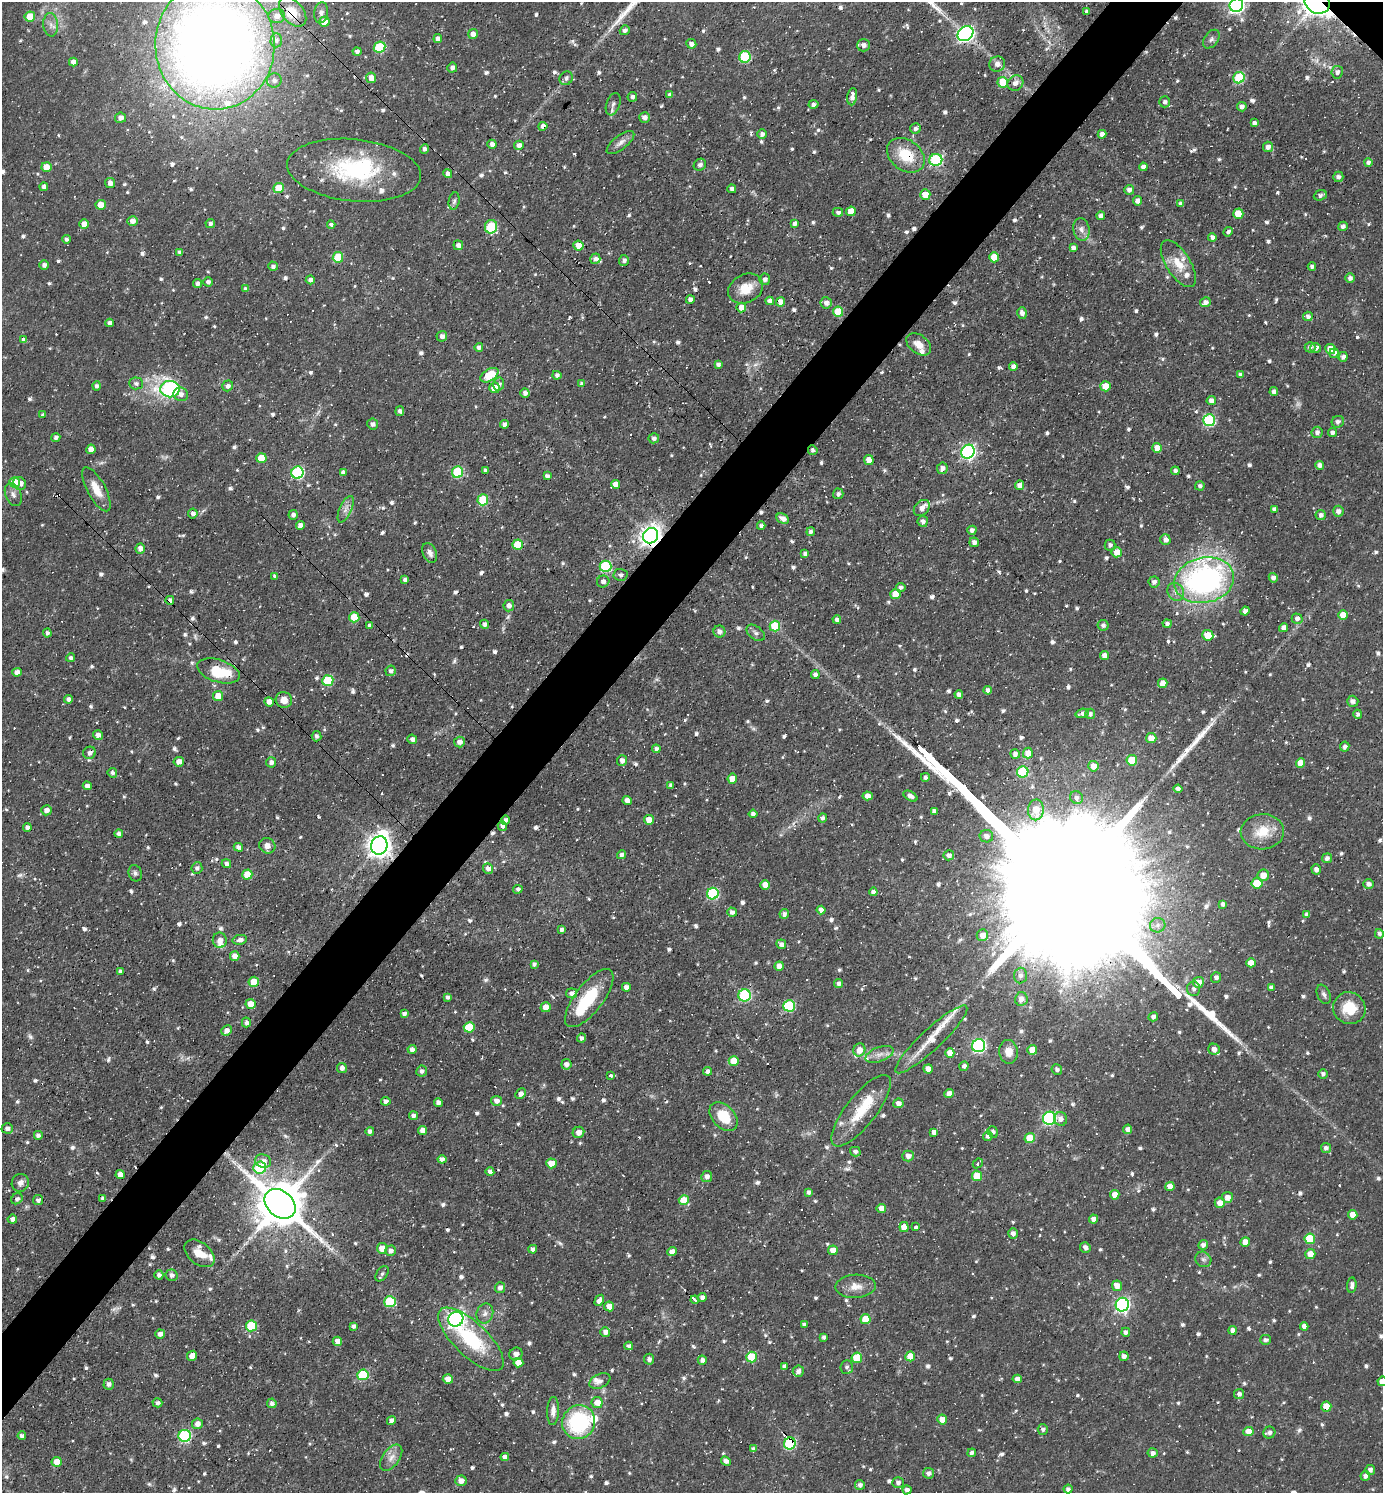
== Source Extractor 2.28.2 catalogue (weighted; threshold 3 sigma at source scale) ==
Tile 7 of 4 x 4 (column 3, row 2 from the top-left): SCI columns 3056-4436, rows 2983-4473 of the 5967 x 5964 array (HDU 1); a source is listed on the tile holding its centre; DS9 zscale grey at full resolution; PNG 1385 x 1495 px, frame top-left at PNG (2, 2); each listed source drawn as its Kron ellipse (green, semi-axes under 4 px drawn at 4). Shown black and unused: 5% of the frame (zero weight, under 2 of 3 exposures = <1% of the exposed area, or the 3 px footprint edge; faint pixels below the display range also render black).
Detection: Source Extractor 2.28.2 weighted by HDU 2 'WHT'; one run over the whole footprint, this tile lists its part. Background 0.107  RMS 0.0065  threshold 0.0293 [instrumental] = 3 sigma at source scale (4.5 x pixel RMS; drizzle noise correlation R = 1.50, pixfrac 1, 0.05/0.05 arcsec/px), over >= 5 px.
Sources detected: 976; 2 too faint to see at this stretch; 2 inside a brighter object's white glare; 25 cosmic-ray / hot-pixel residue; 3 long thin detections or spike segments (spike, bleed or trail) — neither listed nor drawn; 17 inside a brighter listed object's ellipse — not listed separately; of the other 927, all 500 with FLUX_AUTO >= 1.93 (the completeness limit of this list) listed and drawn (427 fainter detections not listed), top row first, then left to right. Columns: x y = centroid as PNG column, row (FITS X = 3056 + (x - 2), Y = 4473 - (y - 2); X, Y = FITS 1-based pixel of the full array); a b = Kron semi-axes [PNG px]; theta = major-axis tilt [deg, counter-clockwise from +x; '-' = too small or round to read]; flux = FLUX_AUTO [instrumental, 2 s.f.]
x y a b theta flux
1317 2 13 10 -30 830
1236 5 7 6 - 180
1087 11 4 4 - 2.2
293 12 17 10 -50 11
321 13 10 7 82 2.9
277 16 8 7 - 4.5
30 17 5 5 - 16
324 22 5 5 - 11
51 25 12 7 -86 4
625 30 5 4 - 2.1
473 34 5 5 - 3.9
965 34 8 7 - 190
438 39 4 4 - 2.9
1211 39 10 6 52 2.3
276 40 7 5 88 2.5
691 44 5 4 - 3.3
215 45 64 59 -87 1100
864 45 6 6 - 3.5
380 47 6 5 - 39
357 52 4 4 - 2.3
745 57 6 5 - 48
73 62 4 4 - 3.8
997 64 8 7 - 3.8
452 68 5 5 - 2.9
1337 72 6 5 - 2.7
371 78 5 5 - 4.7
566 78 7 6 - 2.3
1239 78 6 5 - 35
274 80 7 7 - 2.7
1003 82 5 5 - 21
1015 83 8 7 - 4.1
670 95 4 4 - 2.3
632 97 5 4 - 2.1
852 97 9 5 83 3.6
1165 102 5 5 - 2.3
613 104 12 6 70 2.5
813 104 5 4 - 2.7
1242 107 5 4 - 2.9
644 117 5 5 - 3.4
121 118 5 5 - 3.6
1254 123 4 4 - 2.2
543 126 4 4 - 2.8
915 129 5 5 - 2.5
762 134 5 4 - 2.5
1102 134 4 4 - 3.7
620 142 16 7 38 4.2
492 144 4 4 - 3.3
519 145 5 4 - 4
1268 147 5 5 - 3.7
425 149 5 4 - 2.5
906 155 21 15 -37 22
936 160 6 6 - 69
1368 162 4 4 - 2.3
700 165 6 5 - 2.4
46 167 5 5 - 9.7
1143 167 4 4 - 3.2
354 170 67 31 -6 76
448 174 4 4 - 3.3
1338 177 5 5 - 2.5
110 183 5 5 - 3.5
44 187 4 4 - 2.7
278 188 5 5 - 18
732 189 4 4 - 2.4
1129 190 5 5 - 3.5
925 194 5 5 - 8.5
1320 195 6 5 - 2.2
454 201 9 5 81 1.9
1138 201 5 4 - 3.2
1180 204 3 3 - 2.1
101 205 5 5 - 8.6
851 211 5 5 - 9.3
838 212 5 4 - 1.9
1238 214 5 5 - 12
1101 216 4 4 - 3.4
133 221 5 5 - 3.8
794 223 4 4 - 2.8
84 224 5 4 - 7.3
210 224 5 4 - 2
331 225 4 4 - 2.3
1343 226 5 4 - 2.2
491 227 7 6 - 37
1081 229 11 8 -79 3.8
1228 232 5 4 - 2.1
1212 237 4 4 - 2.4
66 239 4 4 - 2.1
458 245 5 5 - 2.8
578 246 5 5 - 8.5
1073 248 4 4 - 2.6
180 252 4 4 - 2.3
338 257 5 5 - 26
994 257 5 5 - 14
595 259 5 5 - 2.7
624 260 5 5 - 2
1178 264 27 12 -58 12
44 265 5 4 - 2.8
273 266 5 4 - 2.3
1312 267 4 4 - 2.2
1350 278 5 5 - 2.7
765 279 6 5 - 2.5
310 280 4 4 - 2.9
208 282 4 4 - 2.3
197 283 4 4 - 2.7
246 289 4 4 - 2.3
746 289 18 14 27 13
690 300 4 4 - 3.1
770 301 4 4 - 4.4
780 302 4 4 - 6.4
1205 302 5 5 - 3
826 303 5 5 - 3.7
741 307 5 5 - 5.7
838 312 5 5 - 19
1022 313 6 5 - 2.9
1308 316 5 4 - 2.4
109 323 4 4 - 2.5
442 336 5 5 - 3
24 340 4 3 - 3.2
919 344 14 9 -37 6.9
479 347 4 4 - 2.4
1310 347 5 5 - 2.4
1316 348 5 5 - 2.9
1330 349 5 5 - 8.2
1334 353 5 4 - 3.1
1343 357 5 4 - 2.8
718 364 4 4 - 2.2
1013 366 4 4 - 3
489 375 10 6 32 22
557 375 4 4 - 2
1241 375 4 4 - 2.5
136 383 7 6 - 2.1
499 384 6 5 - 2.2
582 384 4 4 - 2.2
97 386 4 4 - 2
228 386 5 5 - 2.6
1106 386 5 5 - 10
495 388 5 5 - 12
170 389 9 8 - 120
1274 392 4 4 - 3.2
525 393 4 4 - 2.8
181 394 7 6 - 3.7
1211 401 4 4 - 3.7
400 411 5 4 - 2
43 415 4 3 - 2
1209 420 6 6 - 68
1338 422 6 5 - 2.5
373 424 5 5 - 2.7
504 424 4 4 - 3.2
1317 432 6 5 - 2.5
1332 432 4 4 - 2.2
56 437 4 4 - 2.3
654 438 5 5 - 2.1
1157 448 5 5 - 6.6
91 449 5 4 - 6.3
813 450 5 5 - 1.9
968 452 7 6 - 170
261 458 5 5 - 14
869 460 5 4 - 7.1
1320 465 4 4 - 3.3
942 468 6 5 - 3
485 471 4 4 - 2.3
1175 471 4 4 - 2.2
343 472 4 4 - 2.6
458 472 6 5 - 40
297 473 6 6 - 77
547 476 4 4 - 2.1
14 482 5 5 - 21
20 484 7 6 - 4
616 484 4 4 - 4.4
1020 485 5 4 - 5.4
1200 486 4 4 - 2.1
96 489 24 9 -61 10
838 494 5 5 - 2
13 495 12 7 -65 3.3
483 500 5 5 - 33
922 508 9 6 46 4.9
346 509 14 6 66 4
1274 509 4 4 - 2.4
1338 511 5 5 - 2.9
193 513 5 5 - 2.4
293 515 5 4 - 2.7
1321 515 5 5 - 2.3
782 519 7 4 -27 4.6
923 521 5 5 - 2.5
300 525 4 4 - 3.7
761 526 4 4 - 2
972 530 4 4 - 2.6
811 532 4 4 - 2.3
651 536 8 7 - 430
1165 540 5 5 - 3.6
974 542 5 4 - 2.5
518 545 5 5 - 25
1110 545 5 5 - 2
140 548 5 5 - 4.3
1117 552 5 5 - 7.4
430 553 10 7 -66 3.1
805 554 4 4 - 2.1
606 566 6 5 - 53
620 575 7 6 - 2.2
275 576 4 3 - 1.9
1273 578 5 4 - 2.5
405 580 4 4 - 2.5
1204 580 30 22 12 190
603 581 6 6 - 2.5
1154 582 5 5 - 2.8
901 587 5 4 - 2.2
1176 592 9 8 - 3.7
895 594 5 5 - 11
170 600 4 4 - 3
509 606 5 5 - 3.1
1245 611 4 4 - 2.2
1343 615 5 4 - 11
354 617 5 5 - 17
837 619 4 4 - 2.2
1297 619 5 5 - 2.7
485 624 4 4 - 2.5
1167 624 4 4 - 2.1
370 625 4 3 - 2.2
1103 625 5 5 - 2.7
775 626 5 5 - 24
1284 628 4 4 - 3.9
719 631 6 6 - 2.9
47 633 4 4 - 2.1
756 633 10 6 -38 2.4
1208 635 5 5 - 13
1104 656 4 4 - 4.8
70 658 4 4 - 2.2
218 671 22 11 -17 26
391 671 5 5 - 2.2
17 672 5 4 - 4.5
815 675 4 4 - 2.7
328 680 5 5 - 32
1163 683 5 4 - 6.9
988 690 4 4 - 2.9
959 695 4 4 - 3
218 696 5 5 - 10
68 699 4 4 - 2.6
284 700 8 7 - 6.1
1353 701 5 5 - 2.6
269 702 5 4 - 4.5
1082 713 6 4 16 2.9
1090 714 5 5 - 2.3
1358 714 5 4 - 1.9
98 735 5 4 - 3.8
316 736 5 5 - 2.2
1151 738 5 5 - 7.4
412 739 5 4 - 2.4
459 742 5 5 - 3.7
1345 747 5 4 - 3
656 749 4 4 - 2.1
89 753 6 6 - 2.8
1028 753 5 5 - 7.5
1015 754 5 4 - 3
622 760 5 5 - 3.7
1132 760 5 5 - 21
179 762 5 4 - 4.6
271 762 5 5 - 3.1
1300 763 5 4 - 7.9
1093 766 5 5 - 5.5
1023 772 5 5 - 46
112 773 5 4 - 2
925 777 4 4 - 2.3
732 779 5 5 - 6.4
671 785 4 4 - 2.3
87 786 4 4 - 3.3
1178 789 4 4 - 3
868 796 5 4 - 4.2
910 796 7 4 -30 3.3
1076 797 6 6 - 2.4
627 800 4 4 - 3.3
46 810 5 5 - 3.6
1036 810 10 8 87 13
934 811 4 4 - 2.3
753 814 4 4 - 2.4
822 818 4 4 - 2
505 820 5 4 - 2.2
649 820 5 4 - 7.9
502 826 5 4 - 2.4
27 827 4 4 - 2.5
1262 832 21 17 3 16
119 834 4 4 - 2.5
986 836 7 6 - 3.4
379 845 9 8 - 630
267 846 8 7 - 3.8
238 847 5 4 - 2.5
622 855 4 4 - 2.5
949 855 5 5 - 2.5
1327 858 5 5 - 2.6
226 864 5 4 - 2.9
197 868 6 5 - 2.2
488 868 5 5 - 3.2
1316 869 5 4 - 3
135 873 8 6 -73 2
247 874 5 5 - 12
1263 875 6 5 - 7.4
1257 883 5 5 - 21
1369 884 5 4 - 2.7
765 885 5 5 - 8
518 889 5 4 - 2.6
873 892 4 4 - 2.6
713 894 6 5 - 59
1223 904 4 4 - 2.3
821 910 4 4 - 3.5
732 912 5 4 - 2.7
784 914 5 4 - 2.4
1307 915 4 4 - 2.4
1158 925 8 7 - 2.9
562 930 4 3 - 2.3
1379 934 4 4 - 2.3
982 935 6 5 - 5.5
220 940 8 7 - 4.4
240 940 7 5 9 3.6
781 944 5 5 - 2.8
235 956 5 5 - 4.9
1251 963 4 4 - 7.8
534 964 4 4 - 2
779 966 5 4 - 4
120 971 4 3 - 2.3
1020 976 8 6 86 2.9
1216 977 5 5 - 2.5
254 982 5 5 - 13
1198 982 5 5 - 6.7
839 983 4 4 - 2.4
626 987 4 4 - 3.5
1271 987 4 3 - 2.4
1194 989 7 6 - 2.5
571 993 5 5 - 2.9
1324 994 10 6 -67 2.3
745 995 6 6 - 60
448 997 4 4 - 2
589 998 35 14 52 32
1021 999 7 6 - 3.6
250 1004 5 5 - 8.2
789 1006 6 5 - 48
546 1007 5 5 - 7.5
1349 1008 16 15 - 18
404 1014 4 4 - 2.5
1153 1017 5 4 - 2.8
246 1022 5 4 - 2.4
469 1027 5 5 - 23
226 1030 5 5 - 4
582 1038 4 4 - 2.3
931 1039 48 10 43 17
979 1046 6 6 - 110
412 1049 4 4 - 2.7
1214 1049 6 5 - 3.8
859 1050 6 6 - 6.1
1032 1050 5 5 - 9.1
1008 1052 12 9 -83 7.3
950 1053 5 4 - 6.7
879 1054 15 7 20 4.7
734 1061 5 5 - 12
566 1064 5 5 - 3.3
964 1066 5 4 - 2.5
342 1068 5 5 - 3
928 1069 4 4 - 6.2
1057 1070 5 5 - 2
422 1071 5 5 - 2.3
708 1071 4 4 - 3
1323 1074 5 4 - 2.3
610 1075 3 3 - 4.8
521 1094 6 4 47 2.8
949 1094 5 4 - 5.2
386 1101 5 4 - 3.1
496 1101 5 5 - 3.3
438 1103 4 4 - 3.2
898 1103 5 5 - 3.7
861 1111 44 15 52 25
414 1116 4 4 - 3.1
723 1117 17 11 -47 19
1049 1118 6 6 - 110
1061 1119 7 6 - 3.3
7 1128 5 5 - 2.6
1128 1129 4 4 - 3.2
423 1130 4 4 - 6
370 1131 4 4 - 2.6
578 1132 6 5 - 4.5
934 1132 4 4 - 2.9
993 1132 6 5 - 2
38 1135 5 5 - 2.5
988 1136 5 4 - 2.3
1030 1138 5 5 - 14
1326 1148 5 5 - 2.3
855 1152 5 4 - 2.1
908 1156 6 5 - 3.8
442 1159 4 4 - 3.1
263 1161 8 6 -20 4.4
551 1163 5 5 - 11
978 1163 5 3 - 4.5
260 1167 6 6 - 42
490 1172 4 4 - 3.1
120 1175 4 4 - 5.4
707 1176 5 5 - 3.3
977 1176 5 5 - 15
20 1183 9 8 - 3.1
1170 1186 4 4 - 6
809 1192 4 4 - 2.2
1115 1195 5 4 - 5.1
1227 1197 5 5 - 4.7
103 1198 4 4 - 2.2
17 1199 6 5 - 2.1
38 1200 5 5 - 2.1
684 1200 5 5 - 14
1220 1203 5 5 - 5
280 1204 17 13 -41 3700
881 1208 5 4 - 5.6
1353 1215 4 4 - 8
12 1219 5 4 - 3.1
1093 1219 4 4 - 3.5
904 1227 5 4 - 7.6
915 1227 3 3 - 4
1013 1233 5 5 - 2.9
1310 1239 5 5 - 26
1245 1242 5 4 - 5.4
1203 1245 5 4 - 2.6
382 1248 5 5 - 7.6
1085 1248 5 5 - 2.8
533 1249 4 4 - 2.5
833 1250 5 5 - 7.2
390 1251 5 5 - 3.1
672 1252 5 4 - 5
199 1253 17 11 -40 11
1310 1254 5 5 - 6.9
1203 1259 8 7 - 2.3
382 1274 8 5 56 2
159 1275 4 4 - 2.5
172 1275 6 5 - 2.8
1352 1285 8 4 85 3
856 1286 20 11 3 7.9
1117 1286 5 5 - 6.2
500 1288 5 5 - 3.1
702 1297 4 4 - 2.3
599 1300 6 4 60 3.9
695 1300 4 3 - 3.8
390 1302 6 5 - 40
1122 1305 7 6 - 160
609 1306 5 5 - 5.6
485 1313 10 8 69 3.3
456 1319 7 7 - 220
865 1319 5 5 - 17
805 1325 4 4 - 2.3
251 1326 5 5 - 33
354 1326 4 4 - 2.2
1304 1326 4 4 - 3.4
1233 1330 4 4 - 3.7
605 1332 5 4 - 3.4
1126 1332 4 4 - 2.4
160 1334 5 4 - 2.9
824 1337 4 4 - 2
471 1339 42 16 -44 48
1265 1340 5 5 - 2.2
337 1341 4 4 - 6.7
629 1346 4 4 - 2.4
516 1354 7 6 - 3.4
192 1356 5 5 - 5.8
910 1356 5 5 - 8.6
1124 1356 5 4 - 3
751 1357 5 5 - 26
857 1358 5 5 - 24
649 1359 5 5 - 2.1
702 1360 4 4 - 2.9
518 1363 5 4 - 5.6
784 1367 4 3 - 2.2
847 1367 7 6 - 2
798 1371 5 5 - 2.9
363 1375 5 5 - 34
448 1379 5 4 - 6.1
1017 1379 4 4 - 3.5
600 1381 11 7 26 3.5
1382 1381 5 4 - 6.5
109 1384 5 5 - 2.6
1239 1394 5 5 - 2.2
597 1402 5 5 - 5.8
157 1403 5 4 - 2.3
272 1403 5 4 - 3.1
1326 1406 5 5 - 13
553 1411 14 6 88 4
942 1420 5 5 - 7.4
391 1421 4 4 - 3.3
579 1422 17 16 - 63
197 1424 5 5 - 4.3
1043 1429 5 5 - 2.3
1248 1431 5 4 - 8.7
1269 1433 6 5 - 2.9
22 1436 4 4 - 2.3
185 1436 6 6 - 80
790 1444 6 5 - 66
753 1449 4 4 - 2.4
972 1453 4 4 - 2.3
1153 1453 5 4 - 2.8
505 1457 4 4 - 3.4
391 1458 15 8 53 5.1
726 1461 5 4 - 3.3
57 1462 5 5 - 8.7
1370 1470 5 5 - 2.6
929 1473 5 5 - 2.8
1365 1476 5 4 - 3.2
461 1481 5 5 - 4.8
898 1483 6 5 - 2.6
860 1485 5 4 - 2.6
1068 1489 4 4 - 2.4
907 1490 4 4 - 2.9
Overlapping masked pixels (flux is a lower limit): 14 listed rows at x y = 1317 2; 293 12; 215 45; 543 126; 906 155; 813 450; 922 508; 651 536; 170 600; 505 820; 379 845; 280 1204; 1326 1406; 790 1444
Isophote crosses this tile's border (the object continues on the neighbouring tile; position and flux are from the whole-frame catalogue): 4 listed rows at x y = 1317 2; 1236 5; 215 45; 1382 1381